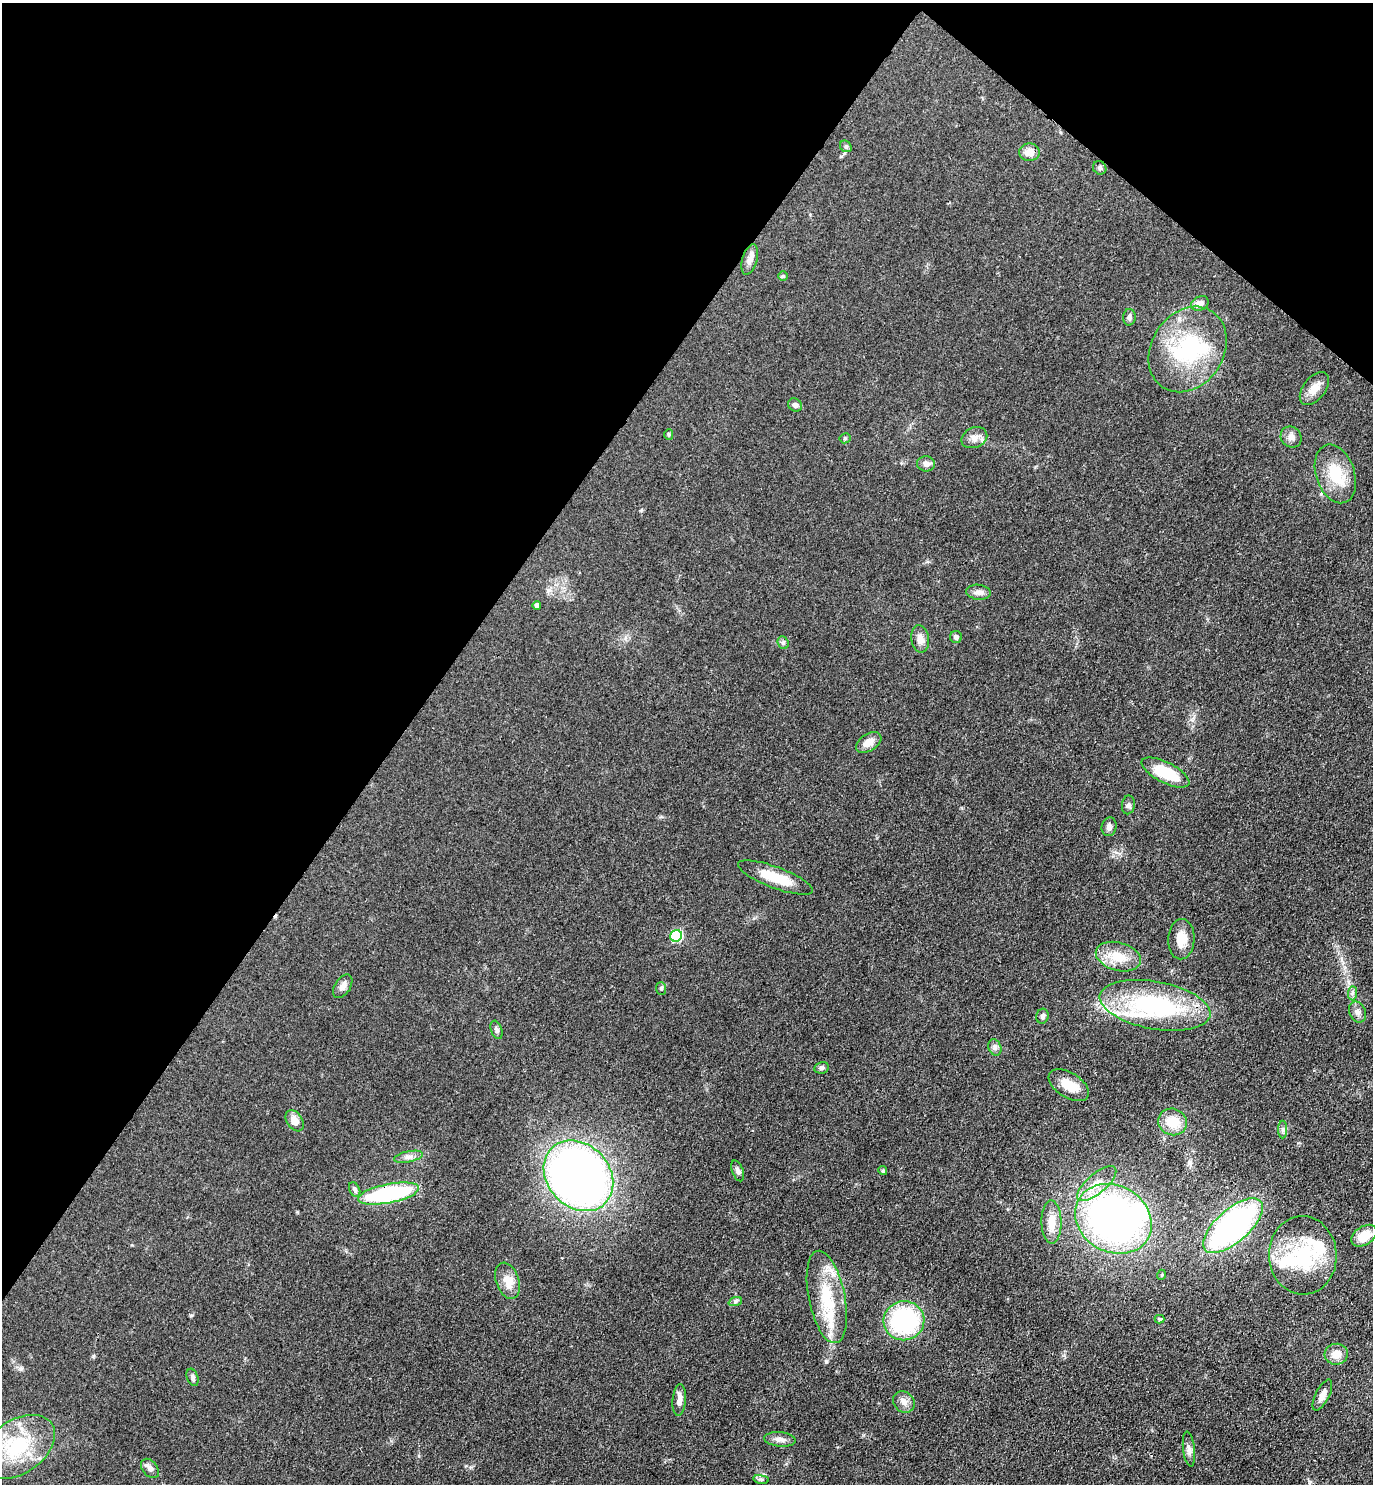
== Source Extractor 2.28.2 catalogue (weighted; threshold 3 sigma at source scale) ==
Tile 2 of 4 x 4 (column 2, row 1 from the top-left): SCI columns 1675-3045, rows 4454-5935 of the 5948 x 5943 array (HDU 1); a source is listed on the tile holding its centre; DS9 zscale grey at full resolution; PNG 1375 x 1486 px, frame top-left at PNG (2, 3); each listed source drawn as its Kron ellipse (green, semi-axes under 4 px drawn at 4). Shown black and unused: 34% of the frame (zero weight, under 3 of 4 exposures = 1% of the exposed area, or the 3 px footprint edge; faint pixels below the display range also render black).
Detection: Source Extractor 2.28.2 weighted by HDU 2 'WHT'; one run over the whole footprint, this tile lists its part. Background 0.0754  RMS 0.0071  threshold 0.0319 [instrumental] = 3 sigma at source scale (4.5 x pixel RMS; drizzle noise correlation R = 1.50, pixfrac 1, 0.05/0.05 arcsec/px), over >= 5 px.
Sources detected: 78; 4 inside a brighter object's white glare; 1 cosmic-ray / hot-pixel residue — neither listed nor drawn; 3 inside a brighter listed object's ellipse — not listed separately; the other 70 listed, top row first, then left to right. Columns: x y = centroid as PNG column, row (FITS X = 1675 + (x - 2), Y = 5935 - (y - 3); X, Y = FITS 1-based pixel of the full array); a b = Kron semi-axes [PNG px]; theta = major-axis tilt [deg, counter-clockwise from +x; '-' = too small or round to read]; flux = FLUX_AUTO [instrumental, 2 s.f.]
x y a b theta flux
846 146 6 5 - 1.3
1029 152 10 9 - 6.1
1100 168 7 6 - 1.5
750 260 16 7 73 4.7
783 276 5 5 - 0.89
1200 303 9 7 28 4.3
1129 317 8 6 87 2
1188 349 45 36 57 67
1314 389 19 11 52 7.6
795 405 7 6 - 2.5
669 434 5 4 - 1
1291 437 11 10 - 3.7
845 438 5 5 - 1
974 438 13 10 23 4.8
926 464 9 7 -6 3.2
1335 474 30 19 -72 23
978 592 12 7 -6 3.7
537 605 4 4 - 2.8
956 637 6 6 - 1.9
920 639 14 8 -81 5.6
783 643 6 5 - 1.4
869 742 14 8 32 6.7
1166 773 26 10 -27 28
1128 805 9 6 81 2
1109 827 9 7 76 2.9
775 878 40 10 -20 18
676 936 6 5 - 54
1181 939 20 13 87 11
1118 957 23 14 -15 15
343 986 13 7 58 3.7
661 989 6 5 - 1.2
1352 993 7 4 89 1.7
1155 1005 56 24 -10 96
1358 1012 11 8 -66 3.2
1042 1016 7 6 - 1.7
496 1030 9 5 -70 1.8
995 1047 8 6 -70 2.2
822 1068 7 6 - 2
1069 1085 22 12 -31 13
295 1121 12 7 -57 6.1
1172 1122 14 13 - 16
1283 1129 9 4 -90 1.8
408 1157 15 5 11 3.5
738 1171 11 5 -69 2.4
883 1171 5 4 - 1.4
578 1176 38 31 -47 440
1097 1184 24 9 40 11
355 1189 8 5 -63 1.7
388 1194 31 9 11 85
1113 1219 40 33 -31 290
1051 1222 21 10 -89 9.8
1233 1226 37 16 42 190
1364 1236 14 9 32 13
1303 1255 39 34 -87 51
1161 1275 5 3 - 0.63
508 1281 19 11 -71 9.5
827 1297 47 18 -78 36
735 1302 7 4 19 1.3
1159 1319 5 4 - 0.87
904 1321 20 19 - 79
1336 1354 12 10 5 7.8
193 1377 9 5 -70 2
1322 1395 17 7 63 4.4
679 1400 16 6 86 4.7
904 1402 11 10 - 4.2
780 1439 16 7 -5 4
17 1447 41 26 34 49
1189 1449 18 6 -83 3.5
150 1468 11 7 -51 3.1
761 1479 8 4 -9 1.3
Overlapping masked pixels (flux is a lower limit): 1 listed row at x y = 388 1194
Isophote crosses this tile's border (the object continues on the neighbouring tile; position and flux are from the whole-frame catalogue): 2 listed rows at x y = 17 1447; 150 1468
Unlisted compact peaks at least as high as the median listed source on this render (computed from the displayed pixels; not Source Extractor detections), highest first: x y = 826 1362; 192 1315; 93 1356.